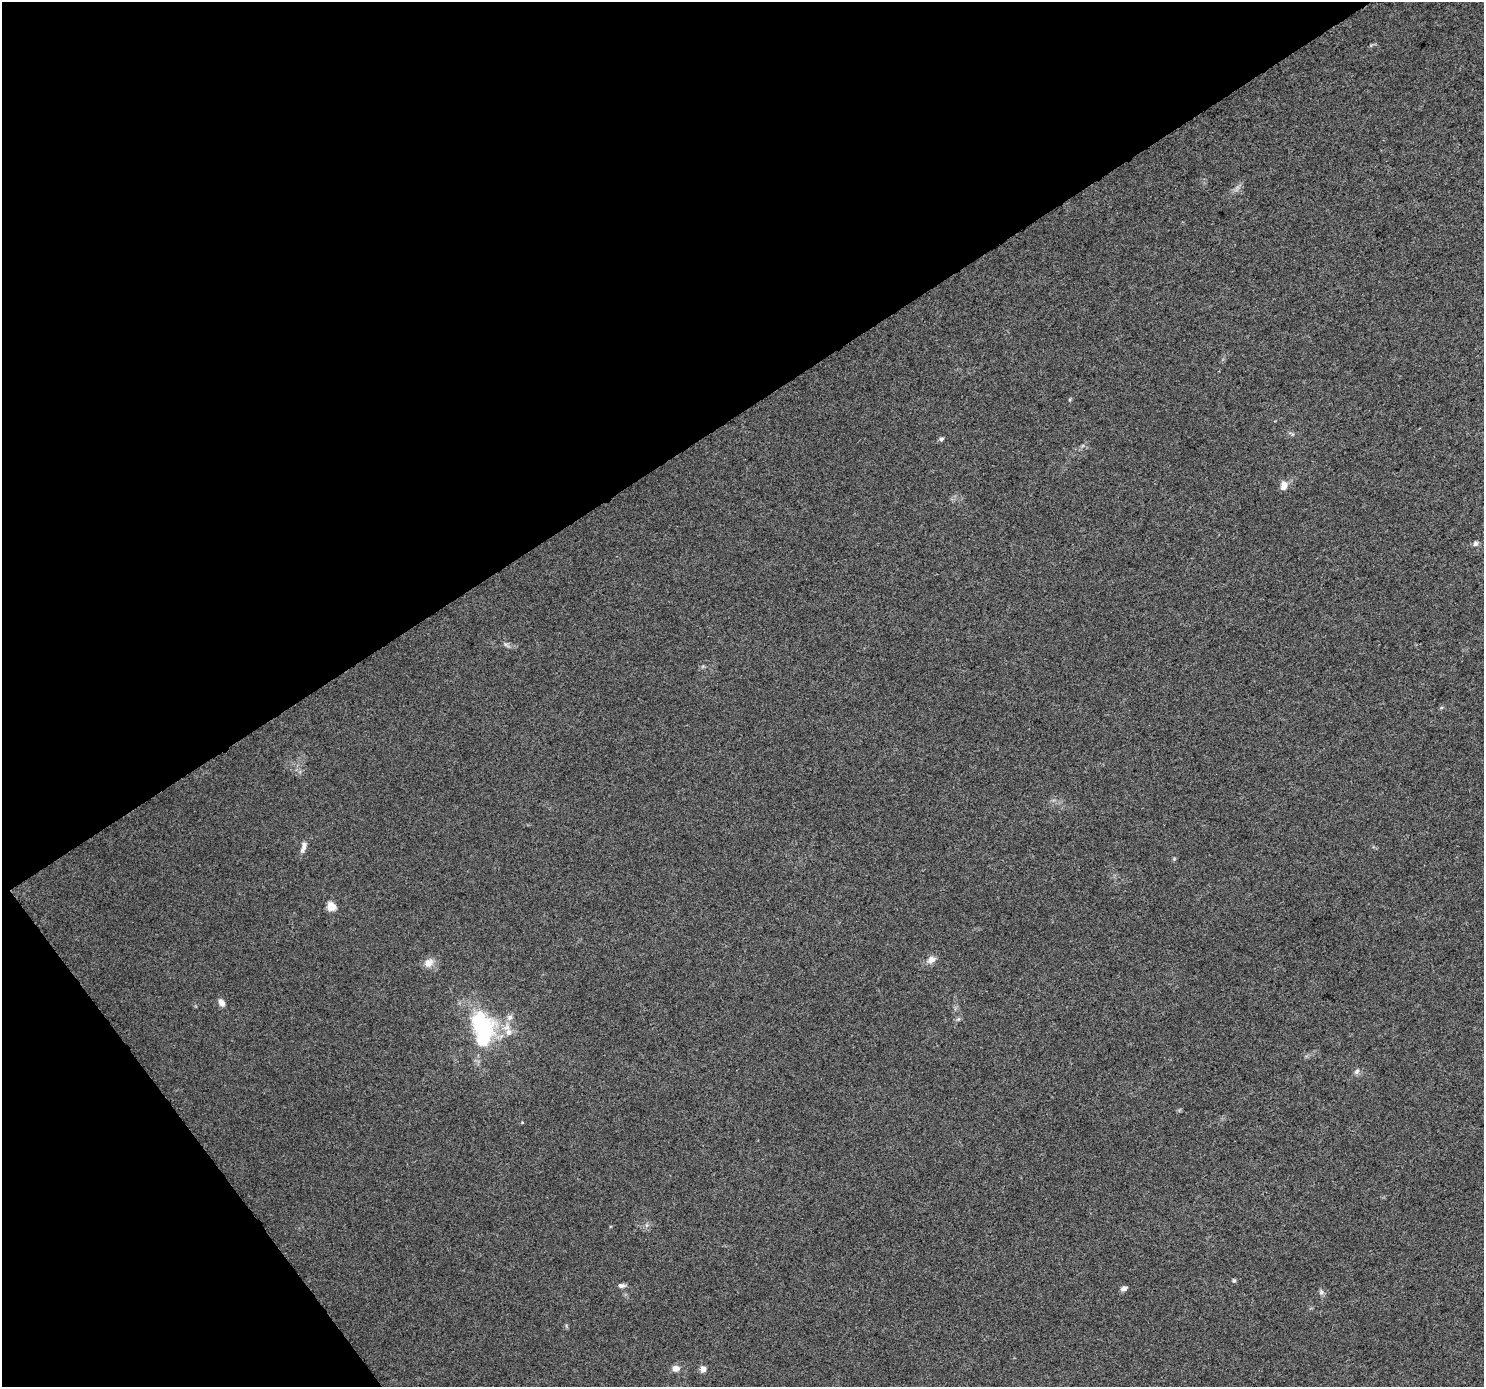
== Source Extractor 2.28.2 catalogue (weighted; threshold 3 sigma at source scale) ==
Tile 5 of 4 x 4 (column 1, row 2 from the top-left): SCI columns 8-1489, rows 2963-4347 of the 5940 x 5862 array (HDU 1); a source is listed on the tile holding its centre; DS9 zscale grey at full resolution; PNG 1486 x 1389 px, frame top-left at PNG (2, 2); no overlay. Shown black and unused: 35% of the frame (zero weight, under 3 of 5 exposures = <1% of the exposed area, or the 3 px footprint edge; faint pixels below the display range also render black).
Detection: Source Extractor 2.28.2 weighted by HDU 2 'WHT'; one run over the whole footprint, this tile lists its part. Background 0.0143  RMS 0.0045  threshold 0.0201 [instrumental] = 3 sigma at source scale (4.5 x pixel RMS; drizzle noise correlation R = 1.50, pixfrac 1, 0.0396/0.0396 arcsec/px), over >= 5 px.
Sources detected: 22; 1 inside a brighter object's white glare — not listed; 2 inside a brighter listed object's ellipse — not listed separately; the other 19 listed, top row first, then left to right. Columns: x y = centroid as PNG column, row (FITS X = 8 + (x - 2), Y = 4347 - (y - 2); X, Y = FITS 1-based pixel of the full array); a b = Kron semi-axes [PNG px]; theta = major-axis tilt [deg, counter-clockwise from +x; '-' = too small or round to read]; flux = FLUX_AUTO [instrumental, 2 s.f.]
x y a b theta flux
941 439 5 5 - 1.1
1284 486 10 7 84 3.2
1475 544 7 6 - 1.4
506 645 9 5 -26 1.1
303 847 17 6 74 2.3
331 906 5 5 - 15
931 959 12 9 30 2.6
428 963 14 11 42 3.6
221 1003 9 6 -62 2.7
958 1019 6 5 - 0.8
481 1025 40 29 -44 39
1357 1071 8 6 56 1.3
522 1122 4 3 - 0.33
1234 1280 6 5 - 0.63
622 1285 11 6 -4 1.4
1124 1288 8 5 27 1.5
1321 1292 8 6 90 1.2
676 1368 8 7 - 3
703 1369 8 7 - 2.1